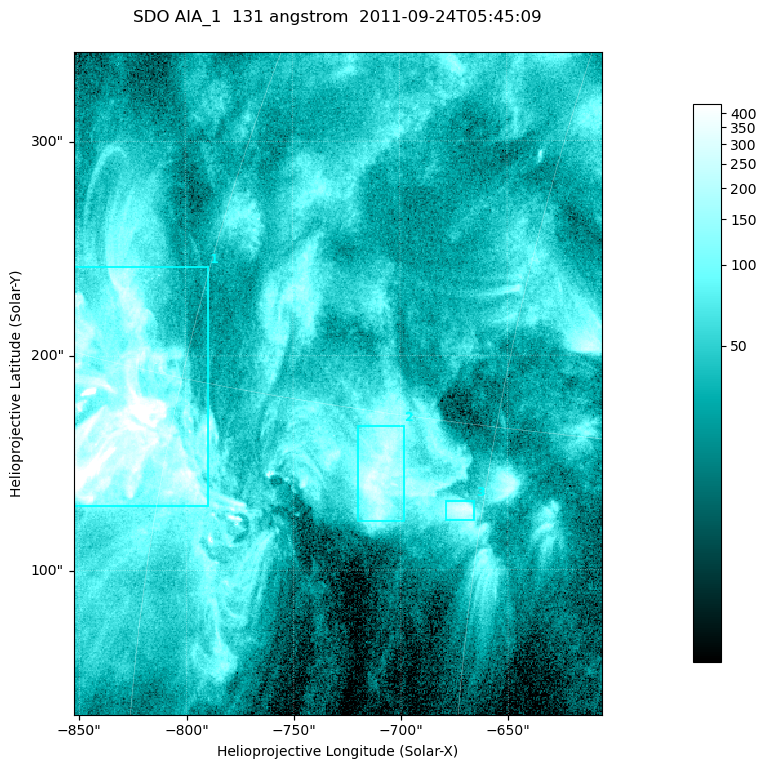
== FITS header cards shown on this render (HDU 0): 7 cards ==
TELESCOP= 'SDO     '           /
INSTRUME= 'AIA_1   '           /
WAVELNTH=                  131 /
WAVEUNIT= 'angstrom'           /
DATE-OBS= '2011-09-24T05:45:09.62' /
CTYPE1  = 'HPLN-TAN'           /
CTYPE2  = 'HPLT-TAN'           /

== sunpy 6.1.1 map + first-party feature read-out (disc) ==
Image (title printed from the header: SDO AIA_1  131 angstrom  2011-09-24T05:45:09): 410 x 514 px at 0.601 arcsec/px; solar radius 956 arcsec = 1592 px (partial field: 2.6% of the solar disc is inside the frame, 100% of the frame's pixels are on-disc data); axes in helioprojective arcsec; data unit not stated in the header (colour bar unlabelled)
Pointing: header CRPIX1/2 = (2043.14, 2045.51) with CRVAL1/2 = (0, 0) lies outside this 410 x 514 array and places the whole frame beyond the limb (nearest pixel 1.41 R_sun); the SolarSoft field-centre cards XCEN/YCEN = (-729.1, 187.1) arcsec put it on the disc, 1314 arcsec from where CRPIX/CRVAL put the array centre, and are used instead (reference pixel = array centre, CRVAL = XCEN/YCEN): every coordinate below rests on XCEN/YCEN
Orientation: roll -0.139 deg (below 1 deg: not rotated)
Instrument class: DISC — disc imager (sunpy class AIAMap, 131 A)
Bright regions (active regions / flare kernels): reference = the on-disc median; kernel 3 px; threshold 5 sigma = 132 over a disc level ~40.2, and >= 1.15x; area >= 210 px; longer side >= 5 px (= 3 arcsec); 3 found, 3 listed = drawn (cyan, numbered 1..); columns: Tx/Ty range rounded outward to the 2 arcsec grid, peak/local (2 s.f.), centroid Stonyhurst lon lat
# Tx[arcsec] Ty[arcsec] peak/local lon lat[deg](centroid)
1 -854..-788 130..242 29 -63 +13
2 -720..-698 122..168 8.1 -49 +13
3 -680..-664 122..132 8 -46 +13